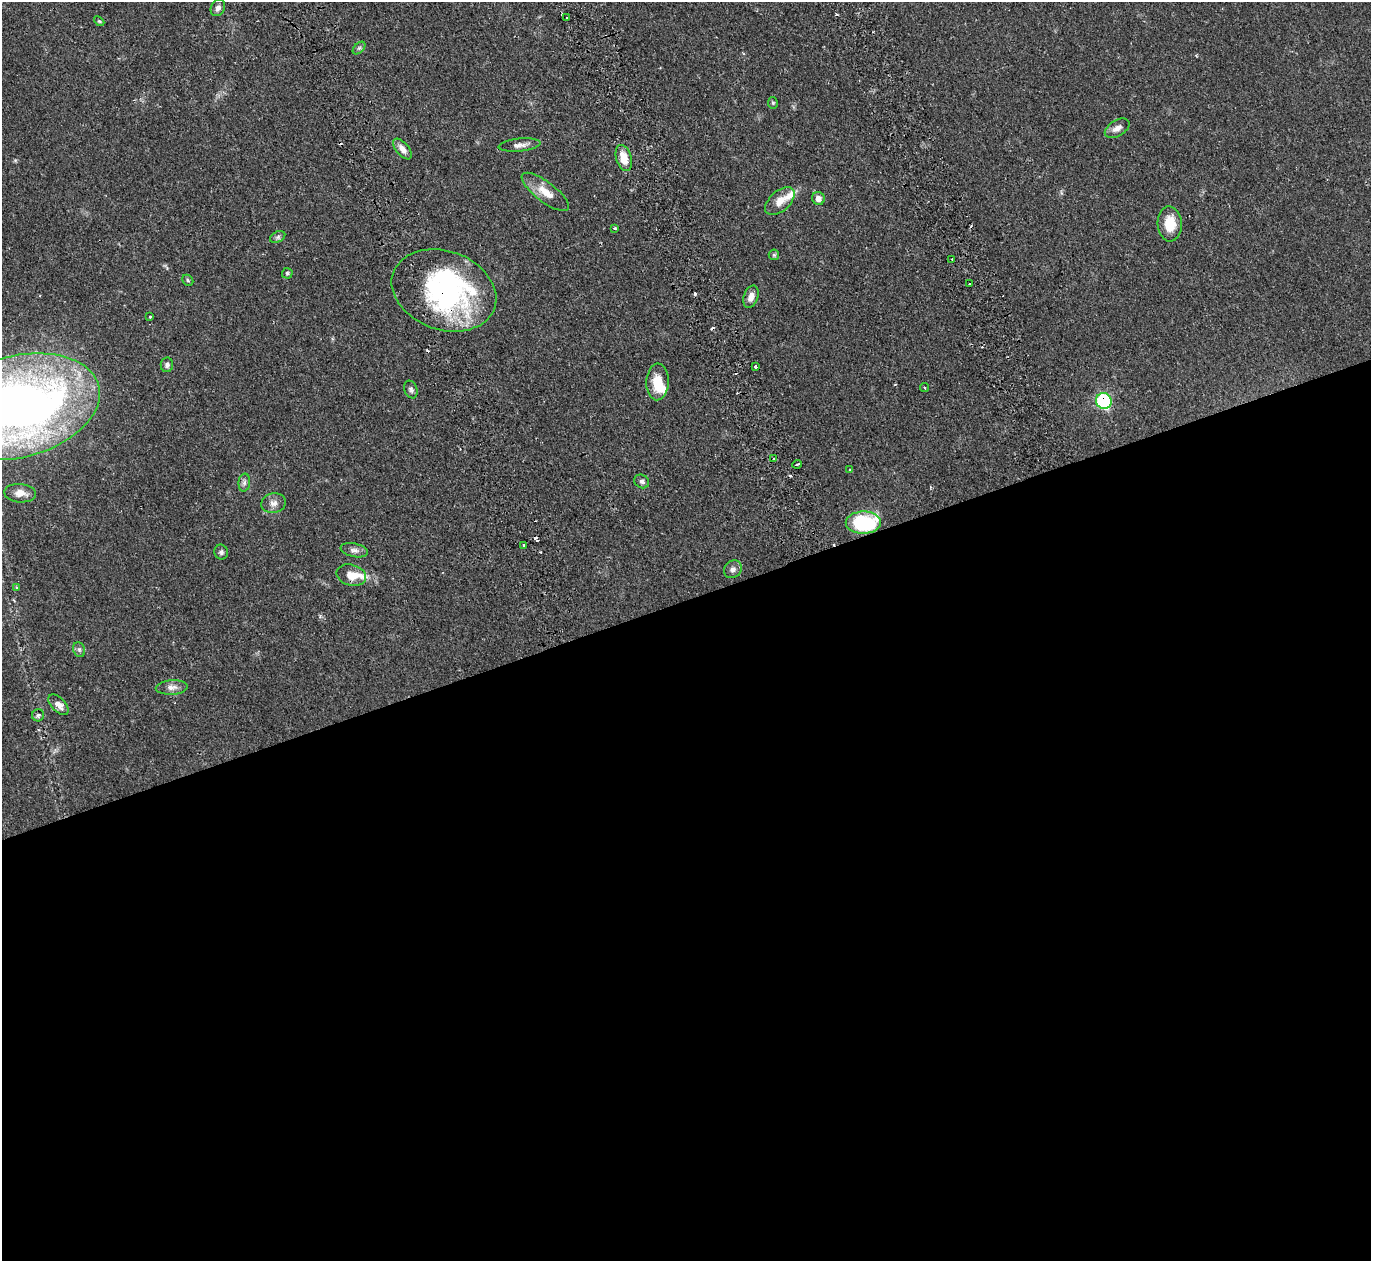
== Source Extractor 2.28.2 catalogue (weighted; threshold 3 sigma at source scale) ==
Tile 15 of 4 x 4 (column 3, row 4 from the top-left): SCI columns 3068-4436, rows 476-1734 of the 6128 x 6110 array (HDU 1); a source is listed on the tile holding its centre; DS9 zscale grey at full resolution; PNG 1373 x 1263 px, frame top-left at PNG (2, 2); each listed source drawn as its Kron ellipse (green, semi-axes under 4 px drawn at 4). Shown black and unused: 53% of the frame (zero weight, under 2 of 3 exposures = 11% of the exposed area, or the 3 px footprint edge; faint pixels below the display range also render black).
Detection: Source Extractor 2.28.2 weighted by HDU 2 'WHT'; one run over the whole footprint, this tile lists its part. Background 0.0542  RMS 0.0047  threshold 0.0211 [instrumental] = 3 sigma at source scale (4.5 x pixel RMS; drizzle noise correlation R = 1.50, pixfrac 1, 0.05/0.05 arcsec/px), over >= 5 px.
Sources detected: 59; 1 inside a brighter object's white glare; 7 cosmic-ray / hot-pixel residue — neither listed nor drawn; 3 inside a brighter listed object's ellipse — not listed separately; the other 48 listed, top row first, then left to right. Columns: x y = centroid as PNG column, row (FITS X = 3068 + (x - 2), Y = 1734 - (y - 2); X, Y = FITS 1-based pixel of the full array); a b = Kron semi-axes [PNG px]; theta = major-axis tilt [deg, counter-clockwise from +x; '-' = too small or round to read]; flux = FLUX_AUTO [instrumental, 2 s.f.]
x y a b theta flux
218 8 9 7 62 1.7
566 18 3 2 - 1.1
99 21 6 3 -43 0.54
359 48 7 4 45 0.88
773 103 6 5 - 0.65
1117 128 14 8 31 2.9
520 145 21 6 6 2.6
402 149 12 6 -50 3.1
624 158 13 7 -74 7.1
545 192 28 10 -37 7.1
818 198 7 6 - 2.6
780 201 18 10 42 5.4
1170 224 17 12 -87 9.8
615 228 4 3 - 0.49
278 237 8 5 28 1.1
774 255 5 5 - 0.75
952 259 3 3 - 0.77
287 273 5 5 - 0.7
188 280 6 5 - 0.64
970 284 2 2 - 0.44
444 290 54 39 -19 96
751 297 11 7 71 3
150 317 3 2 - 0.43
167 365 7 6 - 1.4
755 367 3 3 - 3.7
657 382 18 11 87 9.3
925 388 4 3 - 0.5
411 389 9 6 -68 1.3
1104 401 8 7 - 46
18 407 84 51 14 420
774 458 3 3 - 0.63
797 464 5 3 - 1.9
850 470 3 3 - 0.85
642 481 8 6 -32 1.3
244 483 9 5 83 1.4
20 493 16 9 -5 4
274 503 12 9 10 2.8
863 523 18 11 1 35
523 545 3 3 - 3.9
354 550 14 6 -11 2.1
221 552 7 6 - 1.1
733 569 9 8 - 1.9
351 575 15 10 -15 5.9
17 588 4 3 - 0.85
79 650 8 6 -69 1.1
172 687 16 7 3 2.8
58 705 13 7 -46 3.1
38 715 6 6 - 1.1
Overlapping masked pixels (flux is a lower limit): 3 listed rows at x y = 444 290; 1104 401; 863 523
Isophote crosses this tile's border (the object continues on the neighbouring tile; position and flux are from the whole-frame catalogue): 1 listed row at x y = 18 407